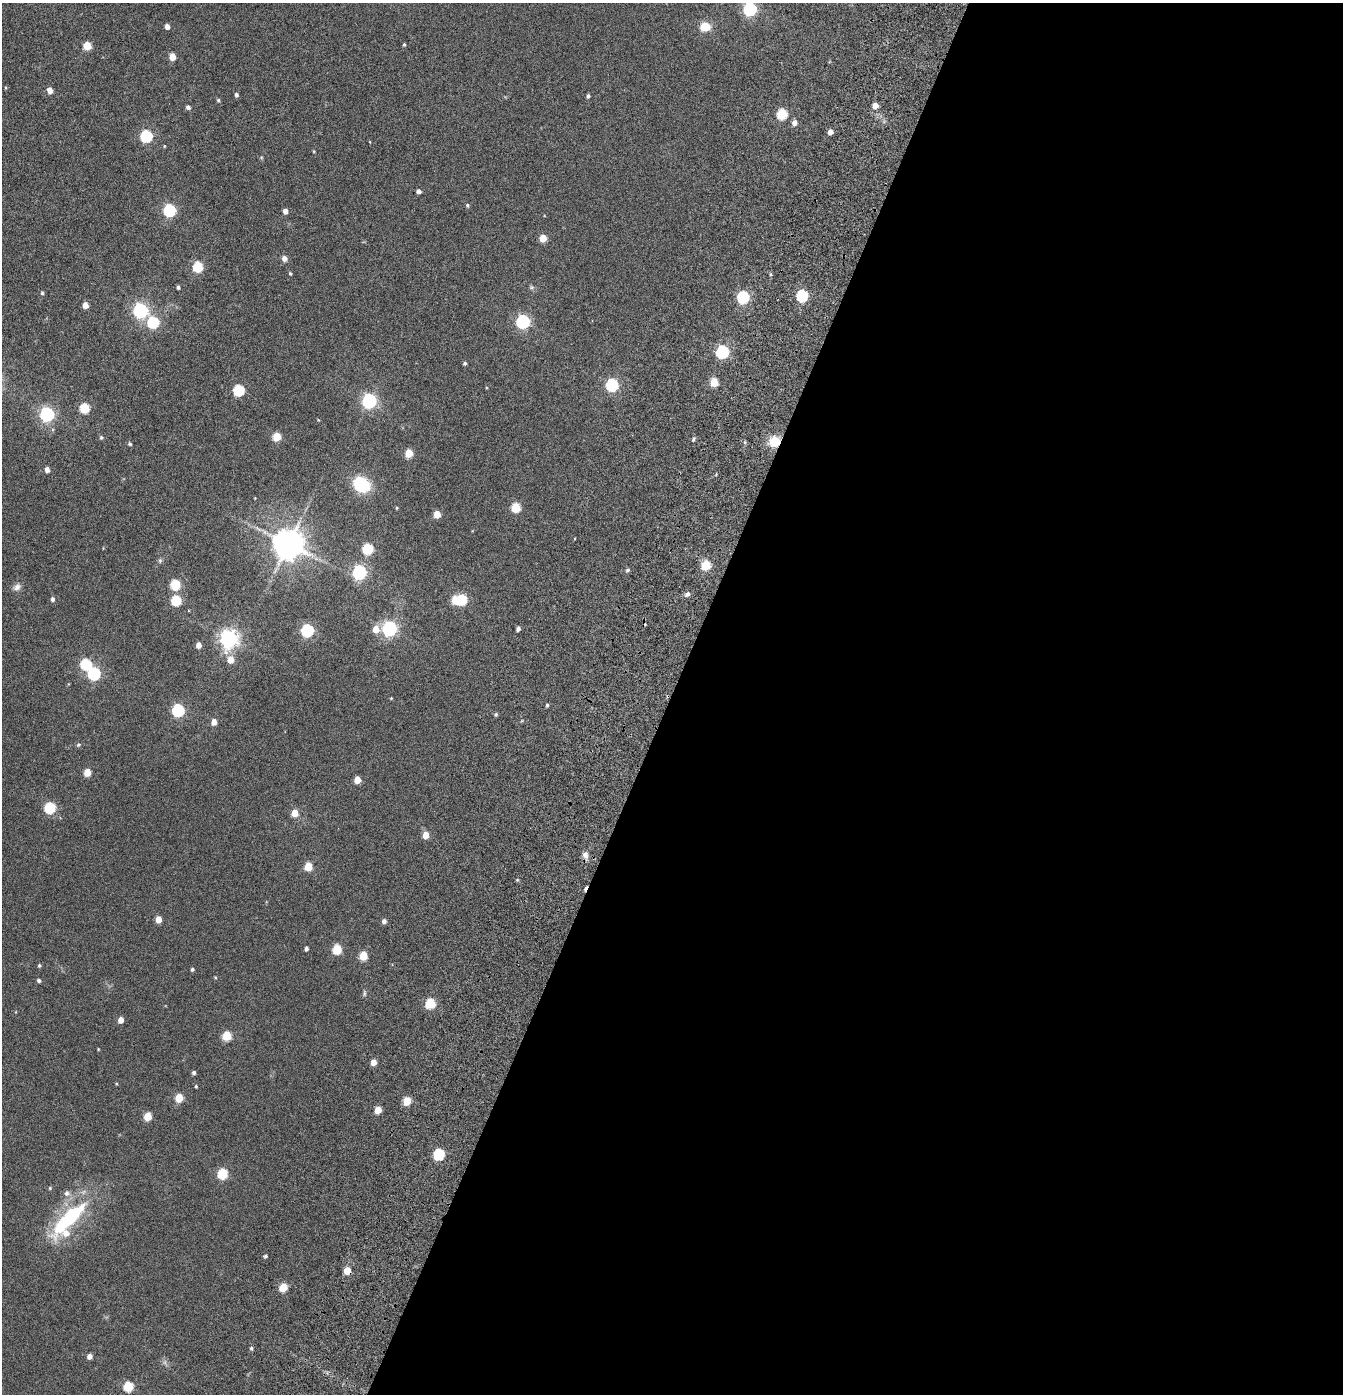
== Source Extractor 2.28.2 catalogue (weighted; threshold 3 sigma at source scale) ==
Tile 12 of 4 x 4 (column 4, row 3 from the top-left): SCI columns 4271-5611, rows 1614-3005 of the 6104 x 6079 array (HDU 1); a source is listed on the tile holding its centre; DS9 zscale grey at full resolution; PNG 1345 x 1396 px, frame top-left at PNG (2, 3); no overlay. Shown black and unused: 50% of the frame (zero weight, under 3 of 6 exposures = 11% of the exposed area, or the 3 px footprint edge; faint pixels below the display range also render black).
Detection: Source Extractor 2.28.2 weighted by HDU 2 'WHT'; one run over the whole footprint, this tile lists its part. Background 0.139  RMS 0.011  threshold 0.047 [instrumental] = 3 sigma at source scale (4.09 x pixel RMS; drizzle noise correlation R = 1.36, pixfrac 0.8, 0.05/0.05 arcsec/px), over >= 5 px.
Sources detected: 125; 1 too faint to see at this stretch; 1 inside a brighter object's white glare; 1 cosmic-ray / hot-pixel residue — not listed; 1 inside a brighter listed object's ellipse — not listed separately; the other 121 listed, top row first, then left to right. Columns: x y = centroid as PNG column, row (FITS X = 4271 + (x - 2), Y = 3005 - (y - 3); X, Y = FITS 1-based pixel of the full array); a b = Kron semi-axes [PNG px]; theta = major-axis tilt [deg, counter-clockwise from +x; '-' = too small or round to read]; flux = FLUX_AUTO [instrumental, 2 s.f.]
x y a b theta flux
750 9 6 6 - 160
167 26 4 4 - 5.4
705 27 9 8 - 16
404 44 4 3 - 1.1
87 46 5 5 - 26
172 57 5 4 - 14
5 88 4 3 - 0.81
50 90 5 4 - 8.7
236 95 4 4 - 2.2
588 96 4 4 - 1.9
218 100 4 4 - 1.3
875 105 5 5 - 6.6
188 107 6 5 - 2
782 114 6 5 - 60
794 123 5 5 - 5.7
830 132 5 4 - 5.6
146 136 6 6 - 100
164 146 4 3 - 0.66
419 191 4 4 - 4.1
467 205 5 5 - 1.4
169 210 6 6 - 120
285 211 5 4 - 5
543 238 5 5 - 19
284 258 7 6 - 4.1
198 267 6 5 - 60
290 273 5 4 - 1.2
771 274 5 3 - 1.2
178 287 4 3 - 2
531 287 7 5 19 1.5
42 293 4 4 - 1.4
802 296 6 5 - 96
743 297 6 6 - 120
85 305 5 4 - 9.9
140 311 6 6 - 240
523 321 6 6 - 180
153 322 6 6 - 81
723 352 6 6 - 130
465 363 5 4 - 1.6
714 382 5 5 - 27
612 385 6 6 - 130
239 390 6 5 - 70
369 401 6 6 - 230
85 408 5 5 - 51
47 414 6 6 - 200
101 437 6 5 - 1.5
277 437 5 5 - 31
693 440 5 3 - 1.6
774 441 10 10 - 19
130 444 5 4 - 1.4
409 453 5 5 - 24
47 470 5 4 - 4.9
362 485 16 13 -28 42
516 507 5 5 - 44
397 508 4 3 - 0.92
437 514 5 4 - 17
288 544 9 9 - 1700
368 549 6 5 - 66
160 560 7 5 -71 1.6
706 565 6 5 - 44
628 570 5 5 - 2
359 572 6 6 - 200
175 585 6 5 - 56
17 587 11 8 44 4.2
687 594 8 6 34 2.9
53 599 5 4 - 2.5
462 600 6 5 - 62
176 601 6 5 - 58
390 628 6 6 - 240
376 629 6 6 - 12
518 629 4 4 - 3.1
307 630 6 6 - 130
229 639 7 6 - 450
199 645 5 4 - 7.3
230 660 6 5 - 12
86 664 6 6 - 75
94 674 6 6 - 130
391 698 4 3 - 0.75
547 705 4 4 - 1.3
178 710 6 6 - 120
496 714 5 4 - 1.4
214 722 5 4 - 7.7
78 745 6 5 - 1.6
87 772 5 5 - 18
357 780 5 5 - 15
50 808 6 6 - 76
295 813 5 5 - 14
426 835 5 4 - 13
585 855 10 8 -50 4.4
308 866 5 5 - 27
158 920 5 4 - 11
384 921 5 4 - 3.5
306 949 4 3 - 2.5
337 949 6 5 - 43
363 956 5 5 - 31
39 966 4 4 - 1.4
192 969 4 4 - 1.6
215 977 4 3 - 0.79
39 980 4 4 - 2.1
364 993 8 4 82 1.6
431 1003 6 5 - 54
121 1020 5 4 - 7.9
227 1036 5 5 - 42
98 1049 3 3 - 0.71
373 1062 5 4 - 8.4
194 1073 4 4 - 2.1
196 1086 4 3 - 0.98
179 1098 5 5 - 28
407 1101 5 5 - 27
378 1110 5 4 - 16
148 1116 5 5 - 25
439 1154 6 5 - 79
223 1174 6 5 - 59
50 1188 5 4 - 1
67 1193 7 6 - 3.4
70 1218 52 14 45 87
265 1256 4 4 - 1.6
347 1271 5 5 - 17
283 1287 5 5 - 28
251 1348 5 4 - 1.6
89 1356 5 4 - 5.6
128 1387 6 5 - 51
Overlapping masked pixels (flux is a lower limit): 2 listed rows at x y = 774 441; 347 1271
Isophote crosses this tile's border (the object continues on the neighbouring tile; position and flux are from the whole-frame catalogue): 1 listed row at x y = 750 9